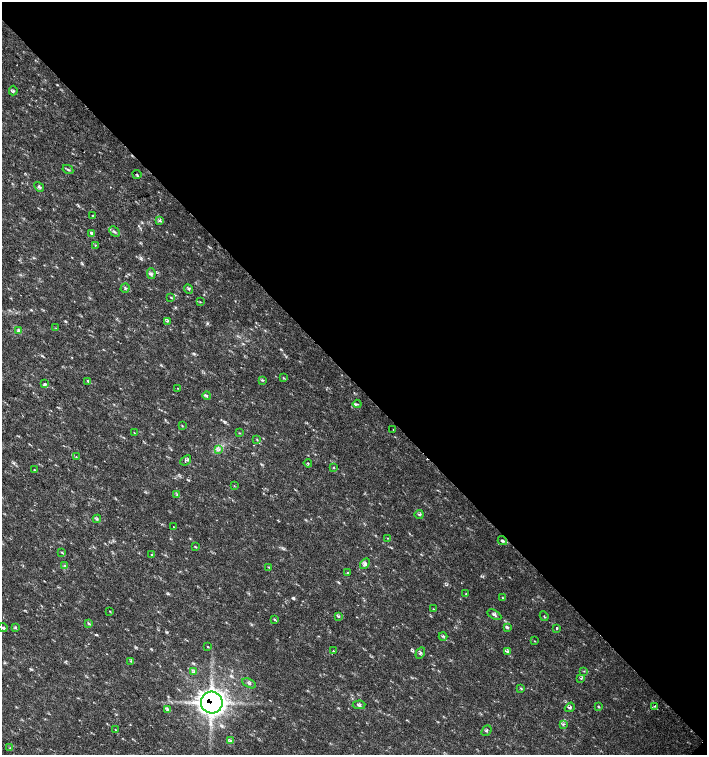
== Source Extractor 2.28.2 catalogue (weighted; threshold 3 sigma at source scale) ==
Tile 8 of 4 x 4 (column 4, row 2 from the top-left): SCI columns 4454-5862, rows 3013-4517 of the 6023 x 6029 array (HDU 1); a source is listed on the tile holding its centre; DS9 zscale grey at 2 x 2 block average (1 PNG px = mean of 2 x 2 image px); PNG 709 x 757 px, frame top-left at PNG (2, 2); each listed source drawn as its Kron ellipse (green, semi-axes under 4 px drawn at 4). Shown black and unused: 51% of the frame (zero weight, under 2 of 3 exposures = <1% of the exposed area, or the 3 px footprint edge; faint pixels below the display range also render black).
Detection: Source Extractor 2.28.2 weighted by HDU 2 'WHT'; one run over the whole footprint, this tile lists its part. Background 0.0182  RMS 0.003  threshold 0.0136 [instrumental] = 3 sigma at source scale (4.5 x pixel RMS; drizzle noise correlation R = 1.50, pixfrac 1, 0.0396/0.0396 arcsec/px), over >= 5 px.
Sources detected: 86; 1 cosmic-ray / hot-pixel residue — neither listed nor drawn; the other 85 listed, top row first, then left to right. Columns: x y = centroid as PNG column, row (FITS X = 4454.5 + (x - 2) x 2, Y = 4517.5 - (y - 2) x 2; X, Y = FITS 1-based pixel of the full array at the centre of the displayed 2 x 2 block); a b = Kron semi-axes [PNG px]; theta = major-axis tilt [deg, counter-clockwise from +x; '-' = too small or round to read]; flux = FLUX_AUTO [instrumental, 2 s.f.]
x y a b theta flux
13 91 5 3 - 0.95
68 169 5 3 - 1.1
137 175 4 2 - 0.62
39 187 5 3 - 1.3
93 216 3 2 - 0.67
160 221 3 2 - 0.78
114 231 6 2 -45 1
92 233 4 3 - 1.3
95 245 2 2 - 0.98
151 274 5 3 - 1.2
125 288 5 3 - 0.74
188 289 5 3 - 1
171 297 4 2 - 0.52
200 302 3 2 - 0.38
167 321 3 2 - 0.53
56 328 3 2 - 0.41
18 330 3 3 - 0.96
283 378 3 2 - 0.63
263 380 4 3 - 0.76
88 381 3 2 - 0.74
45 384 4 3 - 1
178 388 2 2 - 0.29
207 396 4 3 - 0.91
357 404 4 2 - 0.85
182 426 3 2 - 0.39
393 429 2 2 - 0.35
134 433 3 2 - 0.42
239 433 3 2 - 0.36
257 440 3 2 - 0.54
219 449 3 2 - 0.74
76 457 4 2 - 0.43
186 460 6 3 41 1.2
308 463 4 2 - 0.42
333 468 3 2 - 0.59
34 470 3 2 - 0.53
234 486 3 2 - 0.34
177 495 3 2 - 0.5
419 514 4 2 - 0.72
97 519 4 3 - 1
173 527 2 2 - 0.47
388 538 2 2 - 0.4
502 541 5 3 - 1
195 547 3 2 - 0.56
62 552 4 2 - 0.55
151 555 3 2 - 0.45
365 564 6 4 51 1.7
65 566 3 2 - 0.67
269 567 3 2 - 0.47
348 572 3 2 - 0.71
466 594 2 2 - 0.54
503 598 3 2 - 0.53
433 609 2 2 - 0.39
110 611 3 2 - 0.36
494 615 8 4 -29 1.7
339 616 4 2 - 0.39
544 616 5 2 - 0.5
274 619 3 3 - 0.78
89 623 3 3 - 0.69
507 627 4 3 - 0.91
3 628 4 3 - 1.2
16 628 3 2 - 0.54
557 628 2 2 - 2.9
443 636 4 3 - 0.87
534 641 2 2 - 0.34
208 646 3 2 - 0.43
333 651 2 2 - 2.1
507 651 3 2 - 0.72
420 653 6 3 58 1.3
131 661 4 2 - 0.63
584 671 3 2 - 0.55
194 672 4 3 - 0.74
581 678 3 2 - 0.47
249 683 7 4 -29 1.6
520 688 3 2 - 0.54
212 703 11 11 - 350
359 705 6 4 3 1.6
655 706 4 2 - 0.66
570 707 5 4 - 1.3
598 707 3 3 - 0.59
168 709 3 2 - 0.6
563 724 4 2 - 0.67
116 730 3 2 - 0.44
486 730 6 3 50 0.91
231 741 4 3 - 1.1
10 748 3 2 - 0.54
Overlapping masked pixels (flux is a lower limit): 1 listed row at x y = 212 703
Diffuse or blended objects may show on this block-average render without a row.